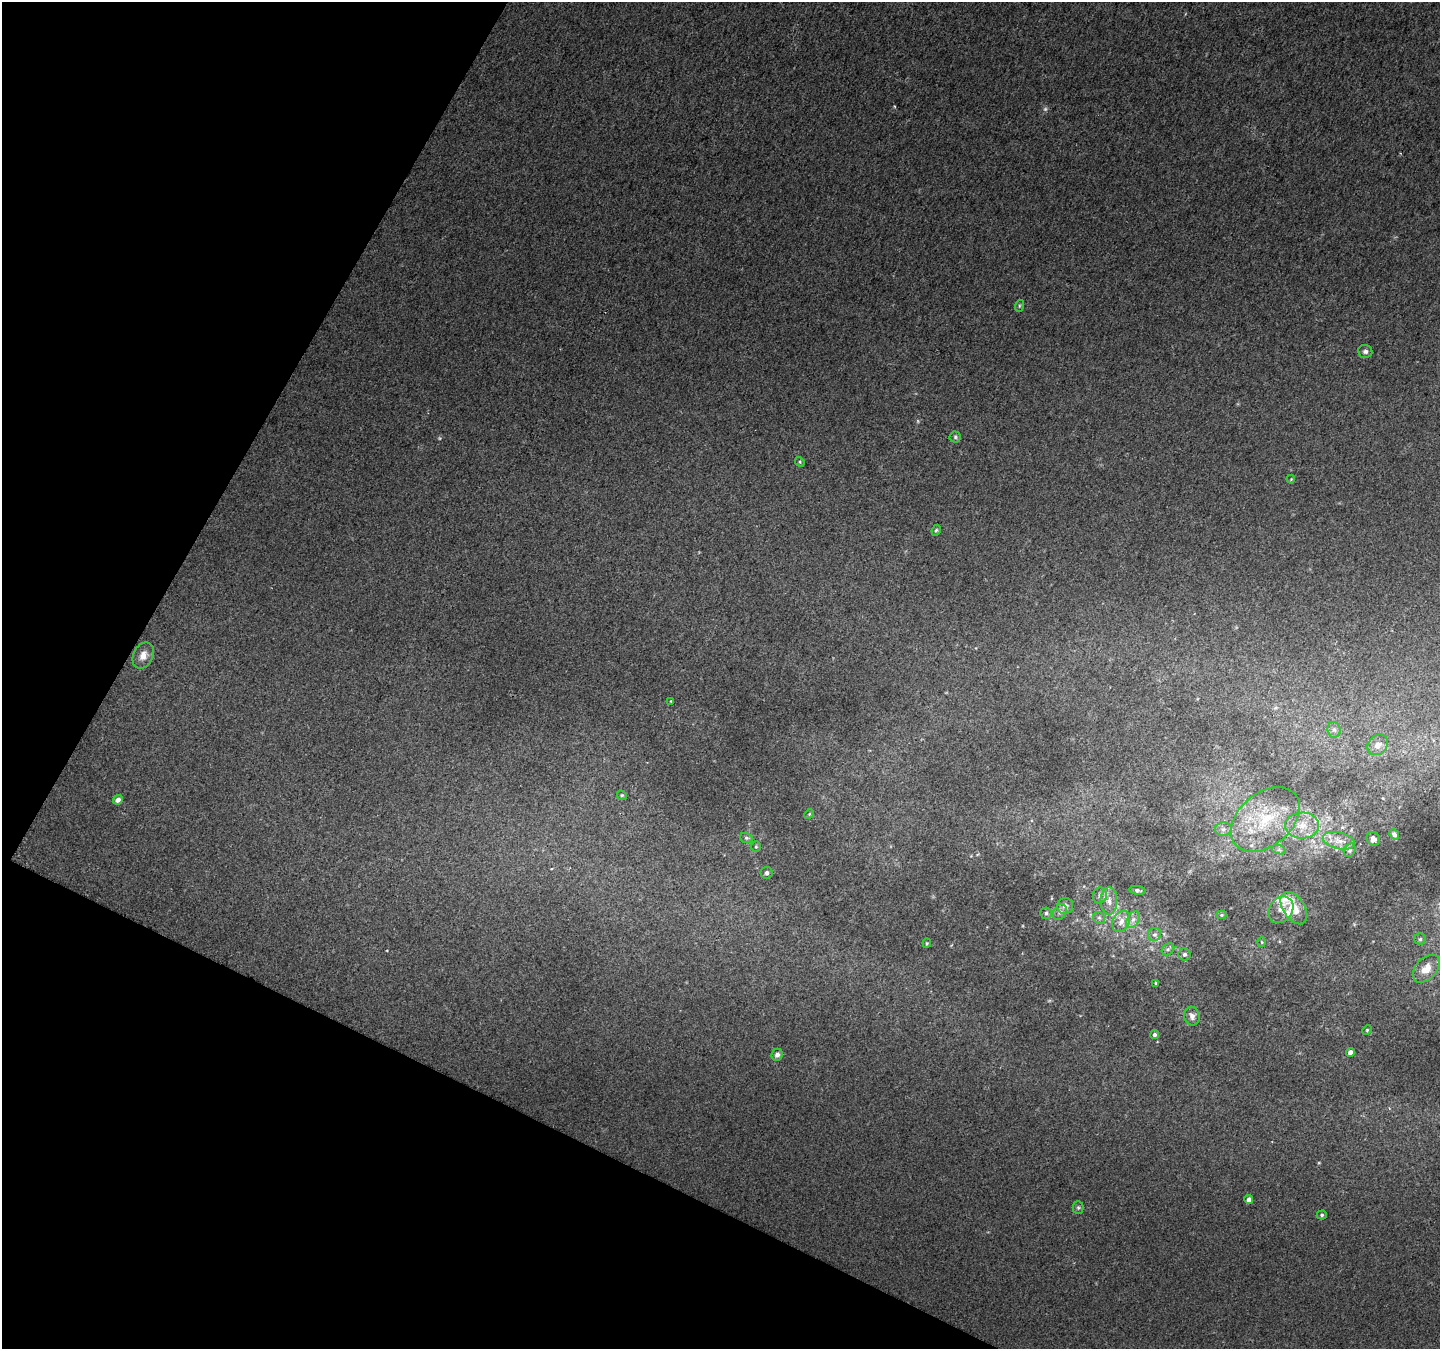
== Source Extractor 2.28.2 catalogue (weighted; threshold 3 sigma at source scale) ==
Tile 9 of 4 x 4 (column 1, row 3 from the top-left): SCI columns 7-1444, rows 1552-2898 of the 5769 x 5870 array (HDU 1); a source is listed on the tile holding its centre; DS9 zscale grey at full resolution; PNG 1442 x 1351 px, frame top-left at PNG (2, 2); each listed source drawn as its Kron ellipse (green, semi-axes under 4 px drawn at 4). Shown black and unused: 24% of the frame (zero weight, under 2 of 3 exposures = <1% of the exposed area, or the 3 px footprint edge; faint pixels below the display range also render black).
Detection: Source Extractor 2.28.2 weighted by HDU 2 'WHT'; one run over the whole footprint, this tile lists its part. Background 0.00886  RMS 0.01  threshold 0.0459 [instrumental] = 3 sigma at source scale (4.5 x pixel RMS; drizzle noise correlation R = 1.50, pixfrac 1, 0.0396/0.0396 arcsec/px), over >= 5 px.
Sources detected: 61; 2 too faint to see at this stretch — neither listed nor drawn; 7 inside a brighter listed object's ellipse — not listed separately; the other 52 listed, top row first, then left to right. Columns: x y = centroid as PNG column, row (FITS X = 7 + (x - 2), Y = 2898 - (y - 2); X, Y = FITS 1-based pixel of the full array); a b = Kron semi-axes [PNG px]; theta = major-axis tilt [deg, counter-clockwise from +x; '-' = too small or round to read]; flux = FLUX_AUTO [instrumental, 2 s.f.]
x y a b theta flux
1019 306 6 4 72 1.4
1365 351 7 6 - 3.4
955 437 5 5 - 1.8
800 462 5 4 - 1.2
1291 479 4 3 - 0.83
936 530 6 4 65 1.6
143 655 14 10 64 8.7
671 701 4 3 - 0.82
1334 730 8 6 -87 3.3
1378 745 11 9 45 8.3
622 795 5 4 - 1.3
118 800 5 4 - 5.6
809 814 5 4 - 1.1
1265 819 39 26 40 68
1302 825 17 13 2 18
1223 829 8 6 2 4.3
1394 834 5 4 - 2.7
746 838 6 5 - 1.9
1373 839 7 6 - 3.8
1339 841 16 8 -14 9.9
756 847 5 4 - 1.4
1279 850 7 4 -18 2.3
1350 850 7 5 64 2.8
767 873 6 6 - 2
1137 890 8 4 -8 2.4
1100 895 8 7 - 3.9
1109 901 14 8 -89 8.3
1065 906 8 7 - 5.1
1294 908 18 10 -57 25
1281 910 14 11 56 8.4
1060 912 8 6 61 3.2
1046 913 6 5 - 2.1
1222 915 5 4 - 1.1
1099 918 6 5 - 2.1
1133 920 9 6 62 4.5
1121 921 11 8 60 7.4
1154 935 6 6 - 2.7
1420 939 5 5 - 1.7
1262 942 5 3 - 0.9
927 943 4 4 - 1.1
1168 949 7 5 41 2.1
1184 954 6 6 - 2.4
1426 969 16 10 47 15
1156 983 3 3 - 1.4
1192 1016 9 8 - 5.9
1367 1030 5 3 - 1
1154 1035 4 4 - 2.6
1350 1052 4 4 - 5.6
777 1055 6 5 - 3.8
1249 1200 4 4 - 5.7
1078 1208 6 5 - 1.9
1322 1215 5 4 - 1.5